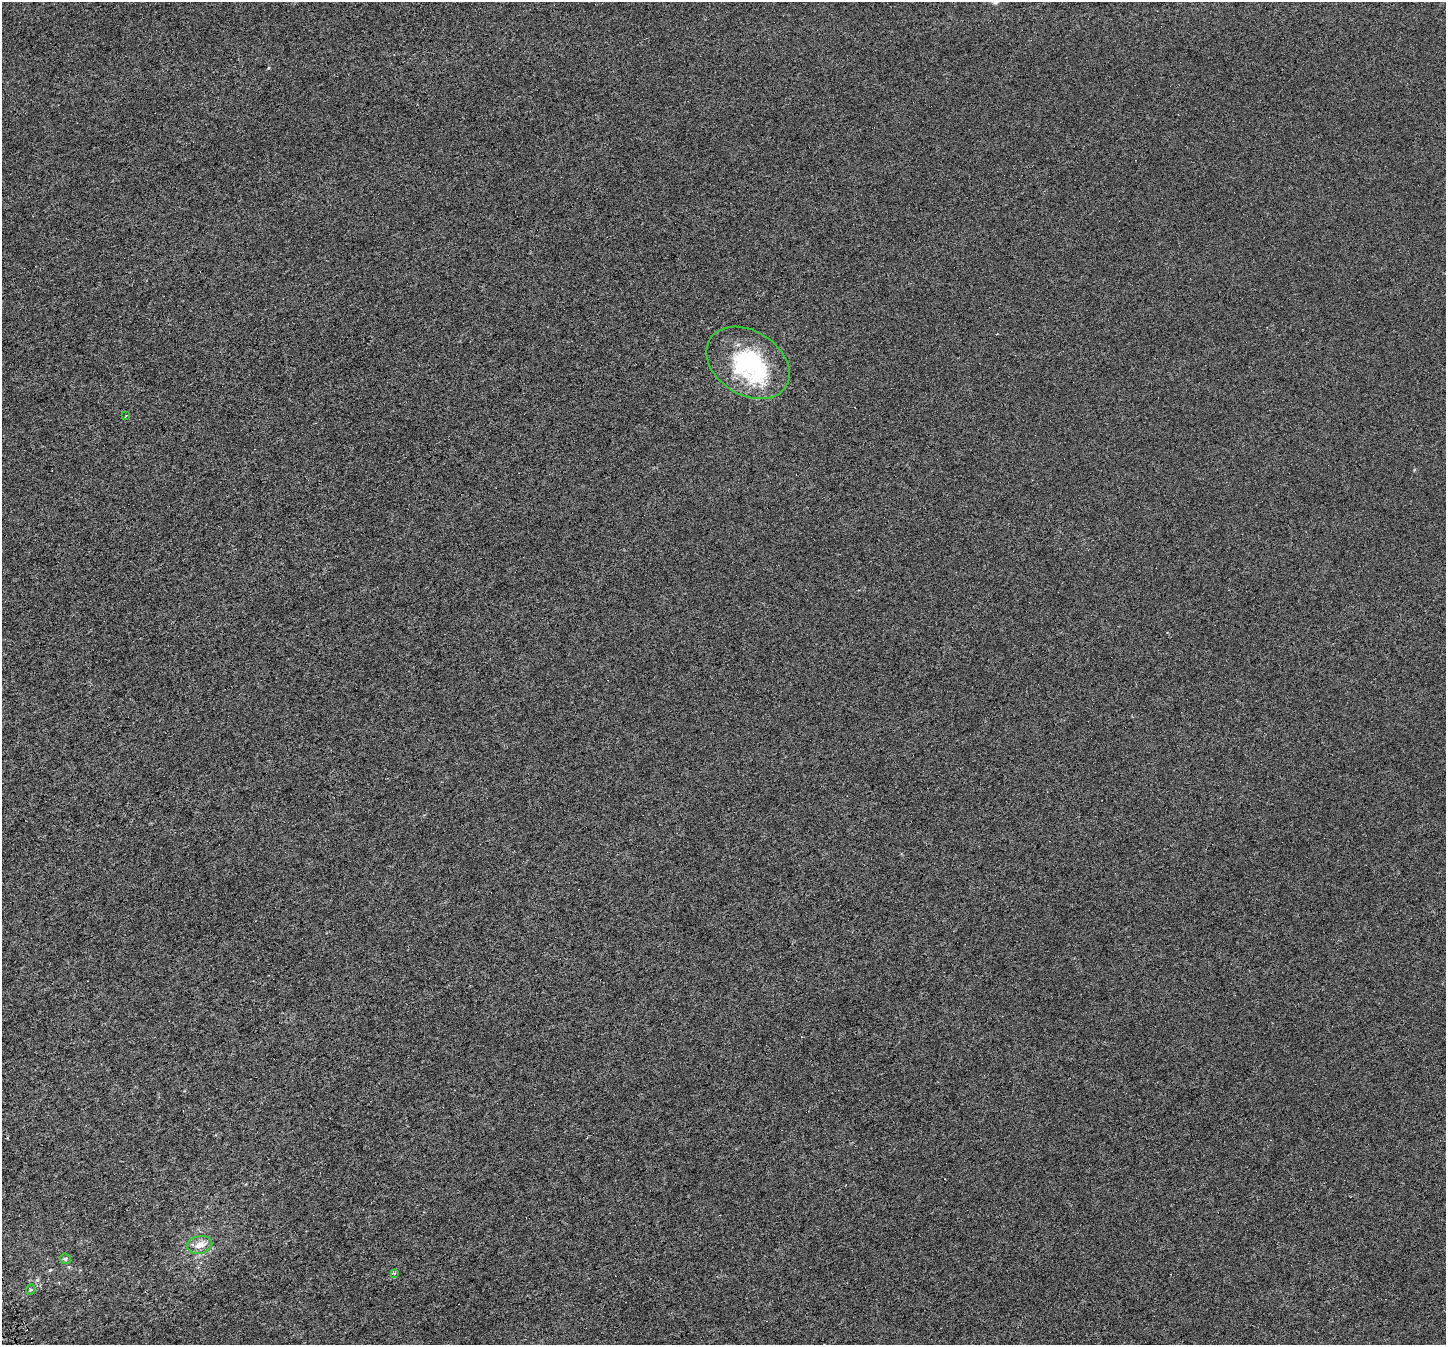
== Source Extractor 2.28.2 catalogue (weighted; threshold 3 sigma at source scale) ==
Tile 7 of 4 x 4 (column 3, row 2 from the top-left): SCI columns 2920-4363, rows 2855-4197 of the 5833 x 5653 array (HDU 1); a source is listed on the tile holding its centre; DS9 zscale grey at full resolution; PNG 1448 x 1347 px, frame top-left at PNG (2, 2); each listed source drawn as its Kron ellipse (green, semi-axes under 4 px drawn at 4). Shown black and unused: <1% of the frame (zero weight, under 4 of 8 exposures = <1% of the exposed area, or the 3 px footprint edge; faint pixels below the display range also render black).
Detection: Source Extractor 2.28.2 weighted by HDU 2 'WHT'; one run over the whole footprint, this tile lists its part. Background -3.55e-04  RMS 0.0014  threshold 0.00564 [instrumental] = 3 sigma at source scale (4.09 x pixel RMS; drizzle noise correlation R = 1.36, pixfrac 0.8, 0.0396/0.0396 arcsec/px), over >= 5 px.
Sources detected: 8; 1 inside a brighter object's white glare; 1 cosmic-ray / hot-pixel residue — neither listed nor drawn; the other 6 listed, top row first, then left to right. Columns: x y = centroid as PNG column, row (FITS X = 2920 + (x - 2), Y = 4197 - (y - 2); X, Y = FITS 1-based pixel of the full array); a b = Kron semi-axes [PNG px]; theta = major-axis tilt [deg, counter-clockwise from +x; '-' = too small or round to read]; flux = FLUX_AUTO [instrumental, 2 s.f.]
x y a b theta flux
748 363 45 32 -32 12
126 416 3 3 - 0.12
200 1245 13 8 12 1.1
65 1259 6 5 - 0.21
394 1273 3 3 - 0.16
30 1290 5 3 - 0.11